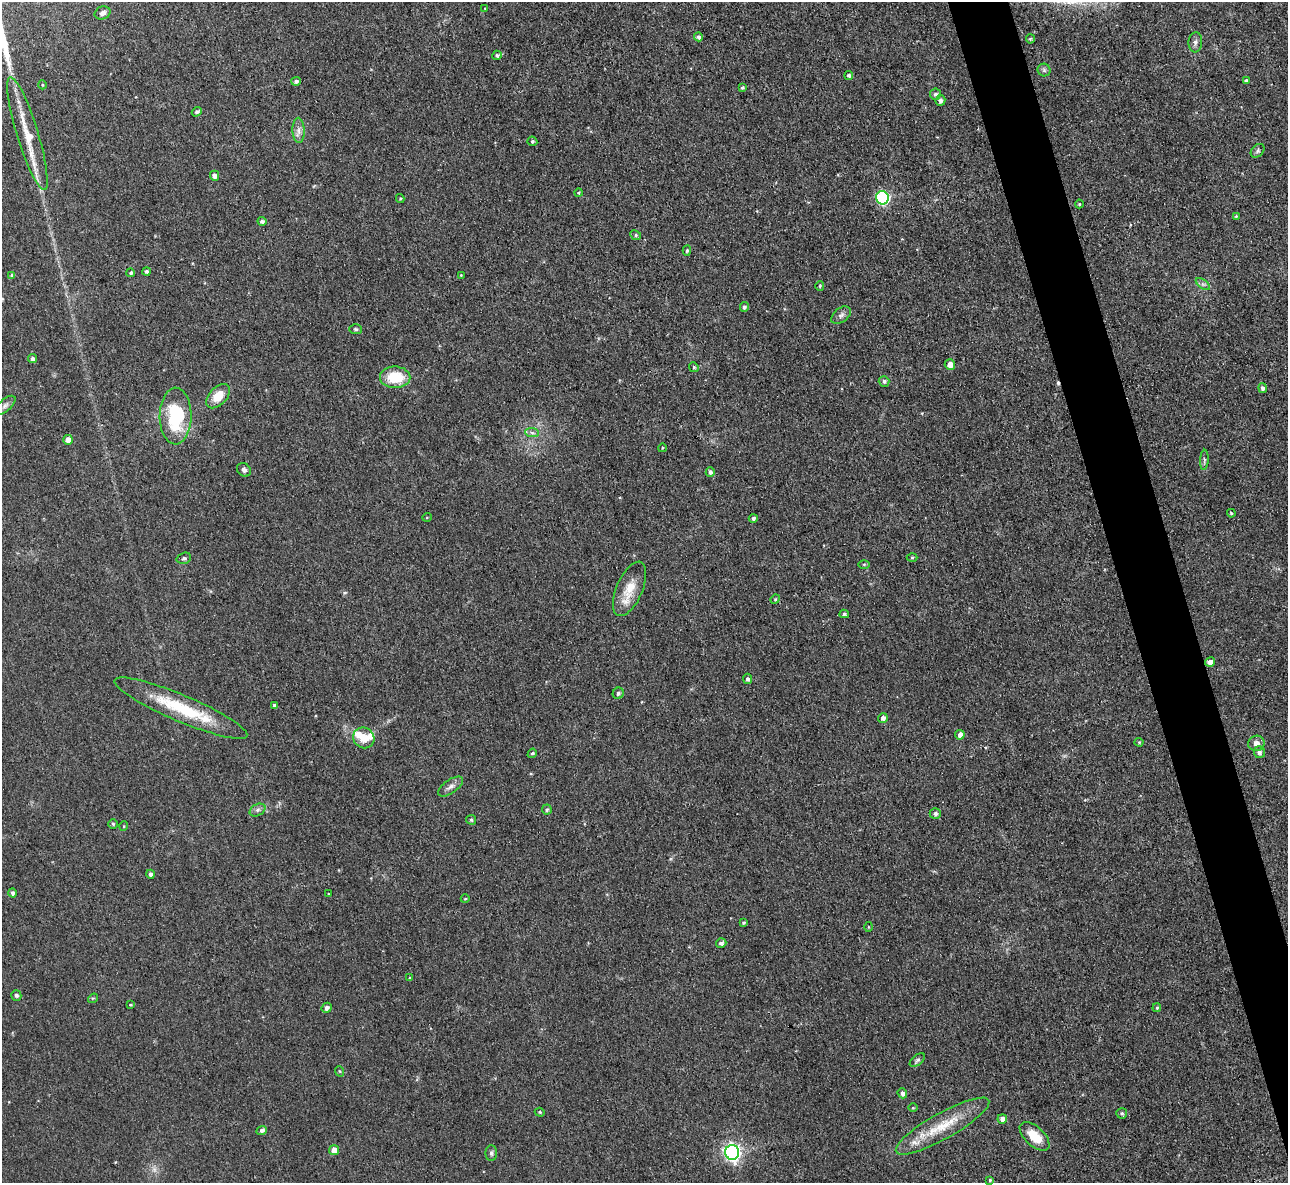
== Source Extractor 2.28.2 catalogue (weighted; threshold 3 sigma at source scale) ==
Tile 6 of 4 x 4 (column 2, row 2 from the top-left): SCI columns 1287-2572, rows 2504-3684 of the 5145 x 5129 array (HDU 1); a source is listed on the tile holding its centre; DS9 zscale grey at full resolution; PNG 1290 x 1185 px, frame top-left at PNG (2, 2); each listed source drawn as its Kron ellipse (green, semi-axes under 4 px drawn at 4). Shown black and unused: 4% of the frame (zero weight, under 3 of 4 exposures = <1% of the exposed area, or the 3 px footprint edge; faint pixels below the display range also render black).
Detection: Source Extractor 2.28.2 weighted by HDU 2 'WHT'; one run over the whole footprint, this tile lists its part. Background 0.0486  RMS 0.0073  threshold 0.033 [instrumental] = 3 sigma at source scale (4.5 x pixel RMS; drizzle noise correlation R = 1.50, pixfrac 1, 0.05/0.05 arcsec/px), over >= 5 px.
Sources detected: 111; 1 cosmic-ray / hot-pixel residue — neither listed nor drawn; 3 inside a brighter listed object's ellipse — not listed separately; the other 107 listed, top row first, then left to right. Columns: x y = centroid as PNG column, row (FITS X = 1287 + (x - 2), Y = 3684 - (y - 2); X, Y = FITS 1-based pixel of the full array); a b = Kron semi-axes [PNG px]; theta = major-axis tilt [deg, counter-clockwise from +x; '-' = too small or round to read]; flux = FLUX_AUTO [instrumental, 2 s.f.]
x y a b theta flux
485 8 3 2 - 0.47
103 13 8 6 24 3
698 37 4 4 - 1.9
1030 39 4 4 - 0.82
1195 42 10 7 85 2.6
497 55 4 4 - 1.3
1044 70 6 6 - 1.5
849 75 4 4 - 1.3
296 81 5 4 - 1.9
1246 81 4 3 - 1.5
42 85 4 4 - 0.76
742 88 4 3 - 1.2
935 94 5 5 - 1.8
940 100 5 5 - 2.3
197 112 5 4 - 1.7
298 130 13 6 -88 3.7
27 134 59 10 -73 25
532 141 5 4 - 1.2
1258 151 8 5 44 1.6
215 176 5 4 - 3.8
578 193 4 4 - 0.98
400 198 4 4 - 0.83
882 198 6 6 - 100
1079 204 4 4 - 0.87
1236 216 4 3 - 0.69
262 221 4 4 - 2.1
636 235 5 4 - 1.3
687 251 5 4 - 1.1
147 271 4 4 - 1.7
131 273 4 4 - 1.4
12 275 4 4 - 1.2
461 275 4 3 - 0.61
1203 284 8 4 -36 1.8
820 286 5 4 - 0.88
744 307 5 4 - 1.5
841 315 11 7 39 2.7
356 329 6 5 - 1.2
32 359 4 4 - 2.3
950 365 5 5 - 4.9
694 367 5 4 - 0.91
395 377 15 11 -1 23
884 381 5 5 - 1.7
1263 388 5 4 - 2.3
218 396 14 9 47 13
5 405 13 6 41 2.7
176 416 28 16 89 49
532 433 7 4 -2 1.8
68 440 5 4 - 5.8
662 448 4 3 - 0.68
1204 460 10 4 86 1.6
244 470 7 6 - 2
710 472 5 4 - 2.3
1231 513 4 4 - 0.84
427 517 5 3 - 0.64
753 518 4 4 - 1.9
912 557 5 3 - 0.8
184 558 7 5 19 1.6
864 564 6 4 0 0.88
630 589 29 13 67 15
775 599 5 4 - 1
844 614 5 4 - 1.3
1210 662 5 4 - 3.6
748 679 5 4 - 1.8
618 693 6 5 - 1.8
274 705 4 3 - 1.8
181 708 72 13 -23 43
883 718 5 4 - 3
960 735 5 4 - 3
364 738 11 10 - 9.4
1139 742 4 4 - 0.71
1256 743 8 7 - 4.4
1259 752 6 5 - 2.5
532 753 5 4 - 1.1
450 787 14 6 35 3.6
257 810 8 5 28 2.1
547 810 5 5 - 1.3
935 814 5 5 - 2.2
471 820 5 5 - 1.3
113 824 4 4 - 1
124 826 5 3 - 0.61
150 874 4 4 - 2
12 893 4 4 - 1.9
328 894 3 2 - 0.51
465 899 4 3 - 0.64
744 923 4 4 - 1.1
868 927 5 3 - 0.68
721 943 5 4 - 2.1
410 978 4 4 - 0.66
16 995 5 5 - 1.8
93 998 5 4 - 0.79
130 1005 3 3 - 0.61
327 1008 5 5 - 2.6
1157 1008 4 4 - 1.1
917 1060 9 5 38 1.7
339 1071 5 3 - 0.77
902 1093 5 4 - 3
913 1107 4 3 - 0.62
540 1112 5 4 - 0.86
1122 1113 5 5 - 1.5
1002 1119 5 4 - 4.5
942 1126 53 13 29 26
262 1130 5 4 - 2.2
1034 1136 18 9 -43 15
334 1150 5 5 - 6.9
732 1152 7 7 - 240
491 1153 8 5 90 1.8
990 1180 4 4 - 0.87